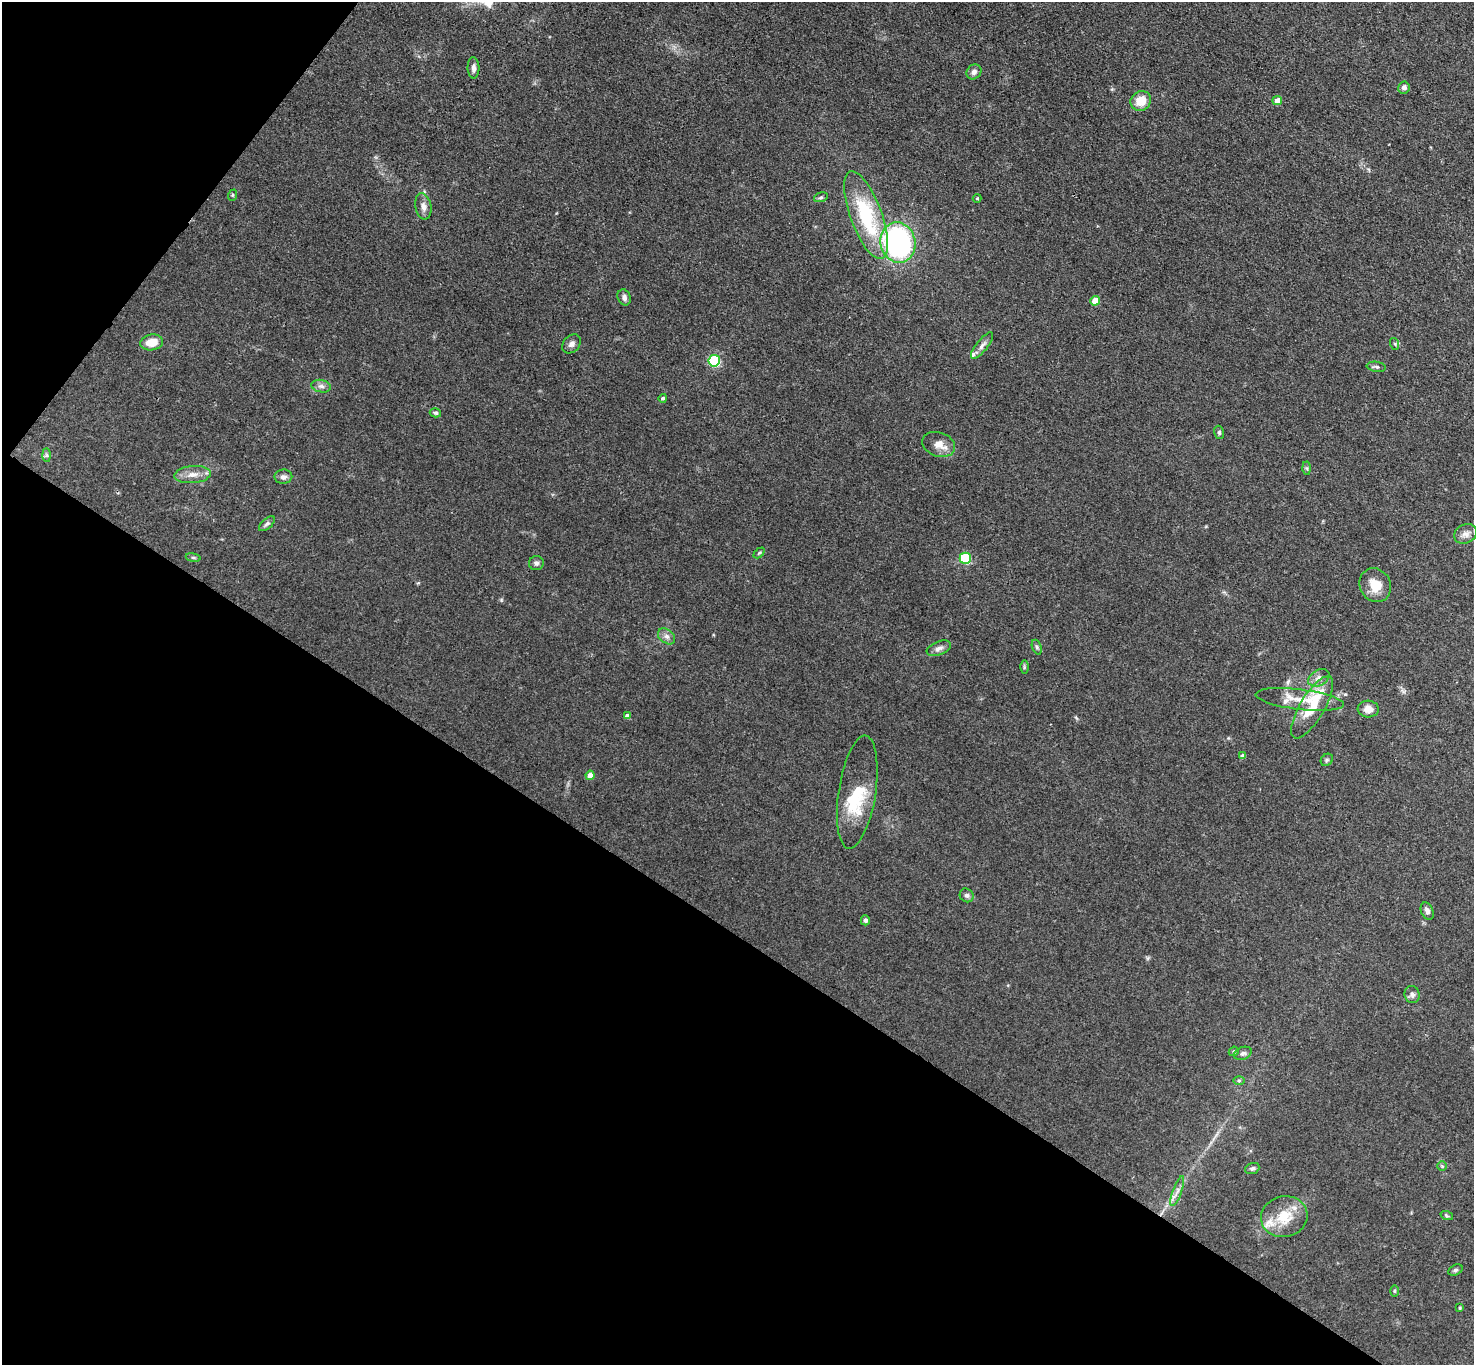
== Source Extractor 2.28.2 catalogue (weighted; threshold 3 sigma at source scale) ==
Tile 9 of 4 x 4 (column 1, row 3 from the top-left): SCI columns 3-1474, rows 1516-2878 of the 5891 x 5898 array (HDU 1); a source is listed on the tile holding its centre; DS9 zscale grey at full resolution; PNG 1476 x 1367 px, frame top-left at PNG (2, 2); each listed source drawn as its Kron ellipse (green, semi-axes under 4 px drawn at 4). Shown black and unused: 36% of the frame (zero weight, under 3 of 4 exposures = <1% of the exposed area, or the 3 px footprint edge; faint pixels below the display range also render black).
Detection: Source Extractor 2.28.2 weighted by HDU 2 'WHT'; one run over the whole footprint, this tile lists its part. Background 0.103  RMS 0.0069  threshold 0.0311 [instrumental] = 3 sigma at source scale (4.5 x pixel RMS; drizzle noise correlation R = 1.50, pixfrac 1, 0.05/0.05 arcsec/px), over >= 5 px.
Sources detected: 69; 6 inside a brighter listed object's ellipse — not listed separately; the other 63 listed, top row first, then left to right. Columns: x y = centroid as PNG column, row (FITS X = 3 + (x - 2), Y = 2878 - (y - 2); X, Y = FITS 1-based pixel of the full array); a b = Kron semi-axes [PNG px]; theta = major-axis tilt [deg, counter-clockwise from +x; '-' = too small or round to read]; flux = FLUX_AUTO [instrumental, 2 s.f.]
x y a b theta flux
473 68 10 6 -88 2.8
974 72 8 7 - 2.6
1404 87 6 5 - 2.7
1141 101 10 9 - 12
1277 101 5 4 - 6.3
233 195 6 3 71 0.8
821 197 7 4 18 1.2
977 198 4 4 - 0.58
423 206 13 8 -79 4.1
866 215 46 16 -70 54
898 242 20 17 -76 140
624 297 8 6 -68 2.5
1095 301 5 4 - 12
152 342 11 8 9 11
572 344 11 8 47 3
1395 344 6 4 -72 0.89
982 346 16 6 51 3.6
714 361 5 5 - 74
1376 367 9 5 -8 1.6
321 386 10 6 -11 2.7
663 398 4 4 - 1.1
435 413 5 4 - 1.3
1219 432 6 5 - 1.3
939 444 17 12 -18 7.1
46 455 7 4 -89 1.2
1307 468 6 4 -88 1
193 474 18 8 5 6.4
283 477 9 7 7 2.7
267 524 10 5 42 1.7
1465 534 12 9 28 3.9
759 553 6 4 44 1
193 558 7 4 -9 1.1
965 558 5 5 - 55
536 563 7 7 - 1.9
1375 585 17 15 -60 12
667 636 9 6 -38 2.8
1037 647 7 4 -69 1.2
939 648 12 6 22 3.4
1024 667 6 4 89 0.94
1319 678 11 7 29 3.6
1300 699 44 10 -7 15
1312 707 35 12 59 22
1368 709 10 8 -5 5.7
627 716 4 4 - 3
1242 756 4 4 - 2.9
1327 760 7 5 45 1.3
590 775 4 4 - 6.8
857 792 57 18 81 33
967 895 7 6 - 2
1427 911 9 6 -68 2.8
865 920 5 4 - 1.7
1412 995 8 7 - 2.6
1234 1051 5 4 - 1.1
1243 1053 9 6 22 2.1
1239 1080 6 4 1 1.1
1442 1166 5 5 - 0.9
1252 1168 7 5 21 1.6
1177 1191 16 4 70 3.5
1447 1216 6 4 -19 0.95
1284 1217 23 20 12 20
1455 1270 8 5 26 1.3
1394 1291 6 4 -90 0.77
1460 1308 4 3 - 0.66